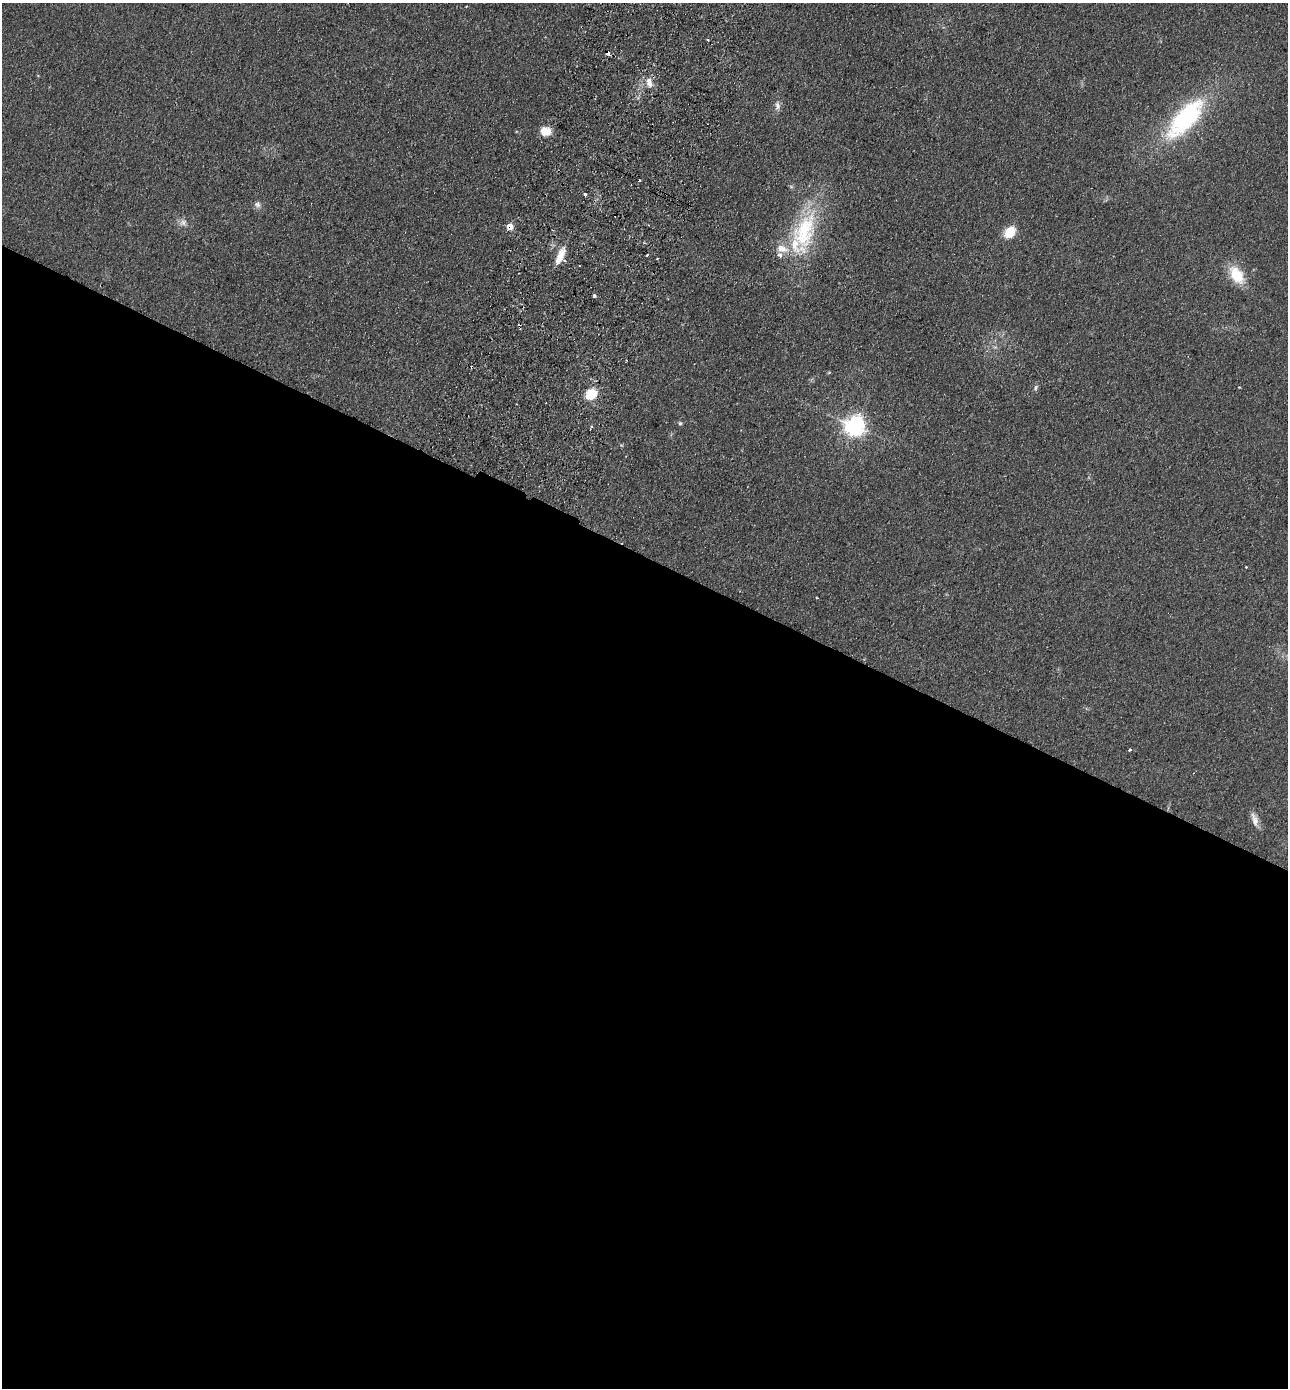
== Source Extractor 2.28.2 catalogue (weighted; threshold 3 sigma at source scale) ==
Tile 14 of 4 x 4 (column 2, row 4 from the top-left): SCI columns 1613-2898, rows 26-1411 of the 5664 x 5594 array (HDU 1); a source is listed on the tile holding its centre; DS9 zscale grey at full resolution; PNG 1290 x 1390 px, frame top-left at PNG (2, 3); no overlay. Shown black and unused: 60% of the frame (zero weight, under 2 of 3 exposures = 3% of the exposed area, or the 3 px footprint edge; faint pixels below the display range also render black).
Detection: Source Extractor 2.28.2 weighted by HDU 2 'WHT'; one run over the whole footprint, this tile lists its part. Background 0.142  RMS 0.011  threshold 0.0517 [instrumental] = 3 sigma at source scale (4.5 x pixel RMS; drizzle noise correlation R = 1.50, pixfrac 1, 0.05/0.05 arcsec/px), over >= 5 px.
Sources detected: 30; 2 cosmic-ray / hot-pixel residue — not listed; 3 inside a brighter listed object's ellipse — not listed separately; the other 25 listed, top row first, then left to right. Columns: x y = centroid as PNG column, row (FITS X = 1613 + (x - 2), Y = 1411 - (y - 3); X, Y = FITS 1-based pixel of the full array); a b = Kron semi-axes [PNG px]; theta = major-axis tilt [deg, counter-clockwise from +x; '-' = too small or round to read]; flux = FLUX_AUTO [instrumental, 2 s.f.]
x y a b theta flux
708 40 3 2 - 2.5
607 53 4 3 - 25
649 83 16 9 -76 10
777 106 14 7 88 5.8
1185 119 59 23 48 140
545 131 10 8 2 19
585 194 4 3 - 6.3
257 204 9 9 - 4.4
183 222 11 10 - 6.1
509 227 5 5 - 16
804 231 62 29 75 110
1010 232 11 8 49 30
647 255 3 2 - 1.2
560 256 21 7 66 19
1237 275 22 13 -56 33
594 296 4 3 - 2.7
1239 387 3 3 - 0.84
1035 388 9 5 69 2.6
591 394 12 9 41 28
680 423 6 5 - 1.9
855 426 7 7 - 670
1246 567 3 3 - 1
817 598 3 2 - 1.3
1130 750 3 3 - 3.2
1255 820 20 8 -73 8.6
Overlapping masked pixels (flux is a lower limit): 2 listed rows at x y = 607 53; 509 227